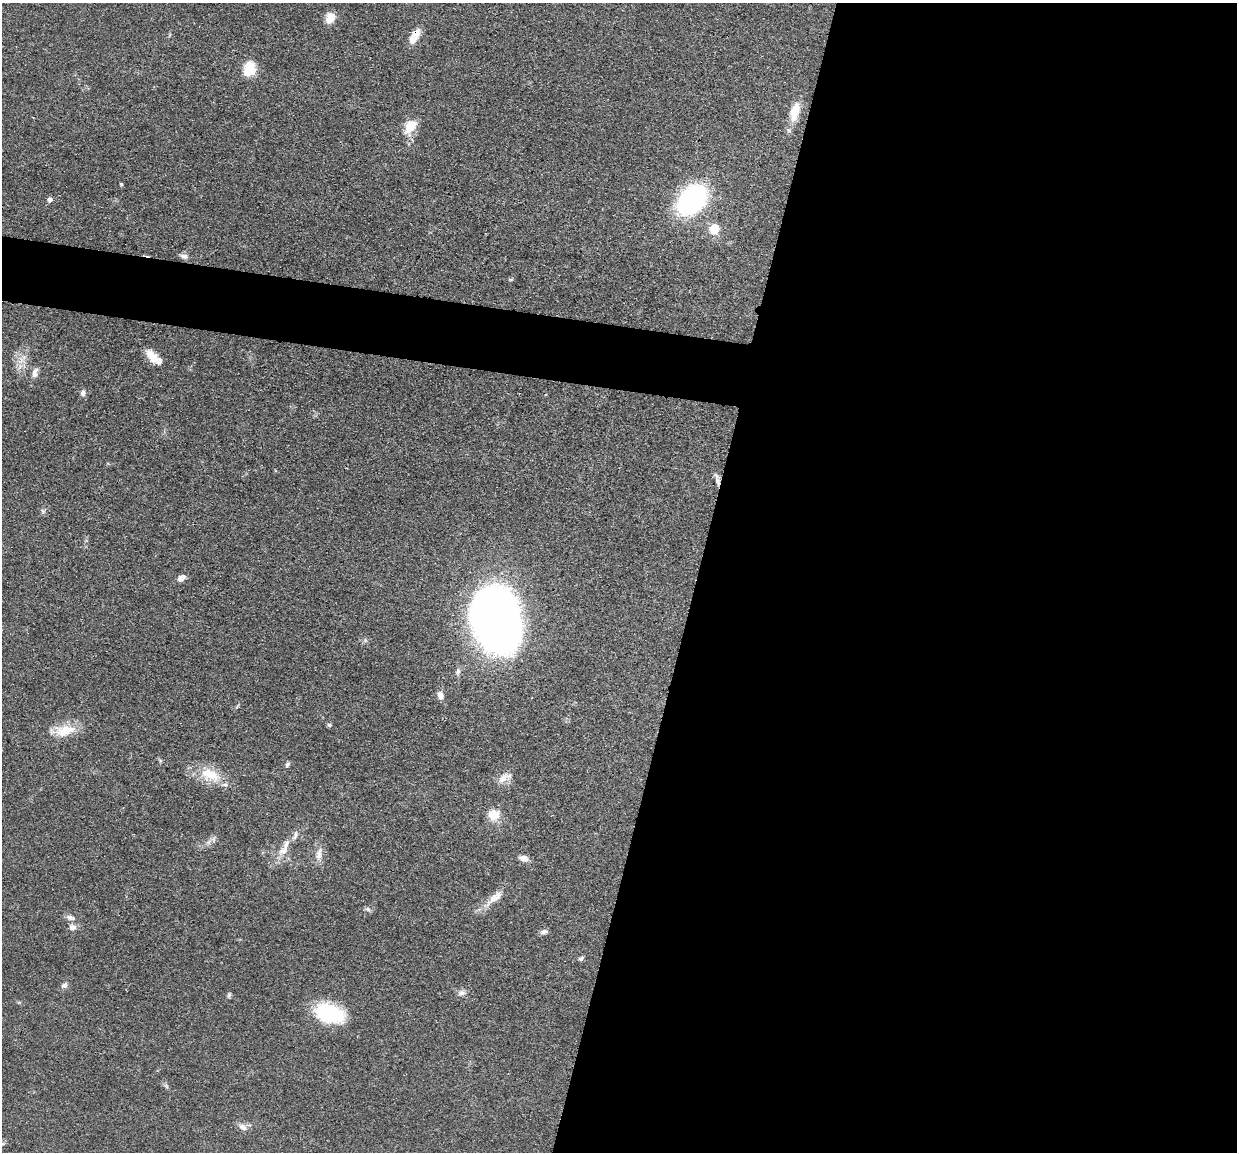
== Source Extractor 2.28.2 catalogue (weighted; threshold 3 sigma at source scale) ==
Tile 12 of 4 x 4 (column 4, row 3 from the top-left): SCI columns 3711-4945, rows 1398-2547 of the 4950 x 4974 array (HDU 1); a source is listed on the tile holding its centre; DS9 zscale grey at full resolution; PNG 1239 x 1154 px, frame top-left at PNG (2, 3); no overlay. Shown black and unused: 47% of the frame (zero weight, under 3 of 4 exposures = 1% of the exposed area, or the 3 px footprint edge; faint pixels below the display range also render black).
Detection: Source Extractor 2.28.2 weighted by HDU 2 'WHT'; one run over the whole footprint, this tile lists its part. Background 0.0475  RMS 0.005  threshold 0.0223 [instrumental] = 3 sigma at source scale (4.5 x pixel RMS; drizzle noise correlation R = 1.50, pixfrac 1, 0.05/0.05 arcsec/px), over >= 5 px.
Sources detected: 45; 2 inside a brighter listed object's ellipse — not listed separately; the other 43 listed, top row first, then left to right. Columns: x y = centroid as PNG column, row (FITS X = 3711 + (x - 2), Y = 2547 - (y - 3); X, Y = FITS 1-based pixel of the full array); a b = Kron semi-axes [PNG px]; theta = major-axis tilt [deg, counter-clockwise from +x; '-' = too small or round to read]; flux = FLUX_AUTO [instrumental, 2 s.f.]
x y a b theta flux
330 18 13 9 62 6
415 36 17 8 60 7.4
249 69 19 15 69 9.2
795 112 24 10 74 9.7
410 126 19 12 59 9.4
121 184 3 3 - 0.72
50 199 5 5 - 2.1
692 200 25 18 47 87
714 228 13 10 55 7.8
184 256 11 6 -12 1.9
152 356 18 11 -52 6
24 357 6 6 - 1.5
35 373 13 7 84 2.5
83 393 8 7 - 1.7
717 481 13 6 -66 2.4
43 511 8 6 -69 1
182 578 10 7 32 2.8
495 618 44 32 -72 590
365 640 6 4 -73 0.74
458 671 8 6 74 1.5
440 695 11 7 -80 2.4
329 725 6 5 - 0.8
65 730 28 13 11 11
287 764 8 5 56 1.1
210 775 31 16 -23 14
503 778 16 9 43 4.6
493 815 12 10 -11 9
295 835 13 6 65 2.2
213 840 9 5 -70 1.4
283 851 14 10 30 4.4
319 854 20 8 78 4.2
524 858 10 6 -14 3.5
495 897 28 10 40 6.6
368 909 7 5 -46 1.1
70 918 12 7 -15 2.2
72 927 9 8 - 2.5
544 932 9 6 15 1.6
581 958 7 5 28 1.1
64 985 9 6 35 1.7
462 993 11 7 17 1.9
229 995 8 5 70 0.9
329 1013 25 15 -16 45
243 1127 12 8 -32 2.8
Overlapping masked pixels (flux is a lower limit): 2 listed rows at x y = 415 36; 717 481